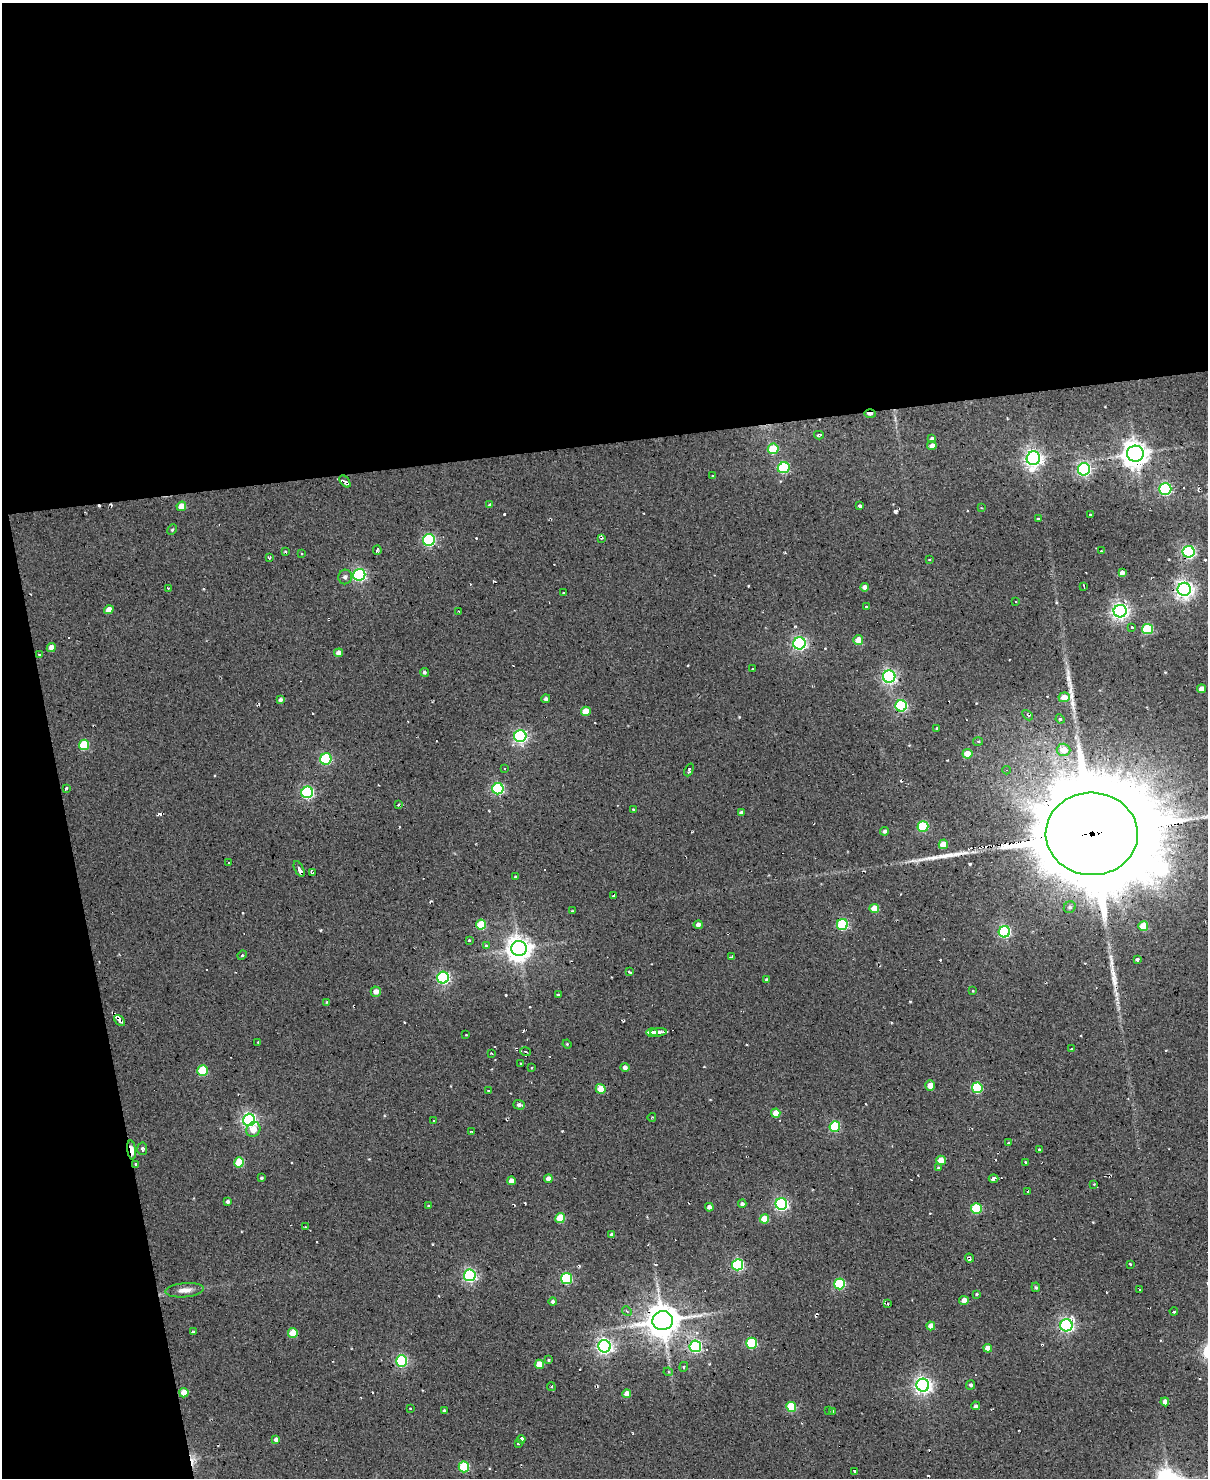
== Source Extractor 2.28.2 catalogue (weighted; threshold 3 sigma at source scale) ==
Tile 1 of 4 x 3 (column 1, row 1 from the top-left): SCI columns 1-1206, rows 3195-4670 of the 4825 x 4803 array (HDU 1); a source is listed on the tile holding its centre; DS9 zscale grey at full resolution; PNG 1210 x 1480 px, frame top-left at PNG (2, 3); each listed source drawn as its Kron ellipse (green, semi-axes under 4 px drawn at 4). Shown black and unused: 35% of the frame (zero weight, under 2 of 3 exposures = <1% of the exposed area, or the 3 px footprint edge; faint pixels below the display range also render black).
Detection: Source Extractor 2.28.2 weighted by HDU 2 'WHT'; one run over the whole footprint, this tile lists its part. Background 0.0779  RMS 0.12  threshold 0.537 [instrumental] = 3 sigma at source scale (4.5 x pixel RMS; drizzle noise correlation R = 1.50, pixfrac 1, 0.05/0.05 arcsec/px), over >= 5 px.
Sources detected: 222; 1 inside a brighter object's white glare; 14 cosmic-ray / hot-pixel residue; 3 long thin detections or spike segments (spike, bleed or trail) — neither listed nor drawn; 3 inside a brighter listed object's ellipse — not listed separately; the other 201 listed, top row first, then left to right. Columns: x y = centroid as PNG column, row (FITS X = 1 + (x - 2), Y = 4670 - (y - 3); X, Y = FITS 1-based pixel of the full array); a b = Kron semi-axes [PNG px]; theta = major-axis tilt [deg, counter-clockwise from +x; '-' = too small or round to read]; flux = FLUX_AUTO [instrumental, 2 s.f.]
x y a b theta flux
870 414 6 3 -3 38
819 435 5 3 - 26
932 439 4 4 - 29
932 446 5 4 - 51
773 449 5 5 - 350
1135 454 8 8 - 11000
1033 458 7 6 - 4700
784 468 6 5 - 1000
1084 469 6 6 - 2500
712 476 3 2 - 12
345 481 7 4 -50 28
1165 489 6 5 - 1800
490 505 4 3 - 22
181 506 5 4 - 110
860 506 4 3 - 22
981 508 3 3 - 8.4
1090 515 3 3 - 16
1038 519 3 2 - 18
172 530 5 4 - 15
602 538 4 3 - 13
429 540 6 6 - 1500
377 550 4 2 - 17
286 551 4 3 - 14
1101 551 3 3 - 11
1189 552 6 5 - 2200
302 553 3 2 - 11
270 557 3 3 - 20
929 560 3 2 - 16
1122 573 4 4 - 48
359 575 6 5 - 2000
345 577 7 6 - 35
1084 586 4 2 - 9
865 587 4 4 - 56
168 588 2 2 - 8.6
1184 589 6 6 - 5300
564 593 3 3 - 26
1016 602 3 2 - 15
866 606 3 2 - 10
109 610 5 4 - 110
1120 611 6 6 - 4600
459 612 3 2 - 11
1132 627 3 3 - 15
1147 629 5 5 - 610
858 640 5 5 - 130
799 643 6 6 - 2700
51 647 5 4 - 79
339 653 4 4 - 71
39 654 3 2 - 9.4
753 669 3 2 - 9
424 672 4 4 - 19
889 677 6 6 - 3000
1202 689 4 4 - 84
1064 697 6 5 - 140
546 699 4 4 - 27
280 700 4 4 - 29
901 706 6 5 - 1300
586 711 5 4 - 170
1028 715 6 2 -46 12
1060 719 5 4 - 17
937 729 4 3 - 23
520 736 6 6 - 2500
978 741 5 3 - 15
84 745 5 5 - 450
1063 750 7 6 - 150
967 754 5 5 - 150
326 759 6 5 - 1100
505 768 3 2 - 13
689 770 7 3 66 26
1007 770 4 4 - 13
66 788 4 3 - 16
498 789 5 5 - 1600
307 792 6 5 - 1700
398 805 4 3 - 20
633 809 4 2 - 8.5
741 812 3 3 - 20
923 826 5 5 - 680
885 831 4 4 - 29
1092 834 46 41 -2 280000
943 844 5 4 - 170
229 863 3 2 - 11
299 869 8 4 -63 50
313 873 4 3 - 13
515 877 3 2 - 14
614 895 4 2 - 13
1070 907 6 5 - 29
874 909 5 4 - 180
572 911 3 3 - 7.6
481 924 5 5 - 360
842 924 5 5 - 1000
698 925 4 4 - 35
1143 926 5 5 - 270
1004 932 6 5 - 1400
469 940 3 3 - 14
486 946 3 3 - 13
519 949 7 7 - 11000
242 955 5 4 - 13
732 957 4 3 - 24
1137 960 4 3 - 23
629 972 4 3 - 21
443 978 6 6 - 2100
766 980 4 4 - 20
973 991 3 3 - 17
376 992 5 5 - 66
558 995 4 2 - 9.9
327 1002 4 3 - 10
120 1021 6 4 -47 37
658 1032 8 3 6 48
652 1033 6 3 1 52
466 1035 2 2 - 8.7
258 1043 3 2 - 10
567 1044 4 3 - 11
1072 1049 4 3 - 16
525 1052 5 3 - 20
491 1053 3 2 - 9.2
521 1064 3 3 - 22
625 1067 4 4 - 35
531 1068 3 3 - 10
202 1071 5 5 - 560
930 1085 5 5 - 100
977 1088 5 5 - 780
601 1089 5 4 - 170
488 1091 3 2 - 8.9
519 1105 5 5 - 37
776 1113 4 4 - 200
652 1117 4 2 - 9.3
249 1120 6 6 - 2900
433 1121 2 2 - 11
835 1126 5 5 - 870
253 1129 8 6 59 110
471 1132 3 2 - 9.8
1008 1143 3 2 - 11
142 1149 6 5 - 25
1040 1149 3 3 - 12
132 1150 9 4 -83 170
941 1160 5 4 - 170
239 1162 5 5 - 380
1025 1162 3 3 - 22
135 1164 3 3 - 15
938 1168 3 2 - 14
261 1178 4 3 - 16
548 1179 4 4 - 64
994 1179 5 3 - 34
511 1181 4 4 - 77
1094 1184 3 2 - 7.7
1028 1191 2 2 - 12
228 1202 3 3 - 24
742 1204 4 4 - 29
781 1204 6 6 - 2200
428 1206 3 2 - 13
709 1207 4 4 - 44
976 1208 5 5 - 680
560 1218 5 5 - 330
764 1219 4 4 - 210
305 1227 3 2 - 8.1
612 1235 4 3 - 38
970 1258 4 3 - 27
1130 1264 3 2 - 14
738 1265 5 5 - 1400
470 1275 6 6 - 2000
566 1279 5 5 - 940
840 1284 5 5 - 800
1036 1287 5 4 - 16
185 1290 19 7 5 79
1139 1290 2 2 - 9.9
977 1294 3 3 - 13
964 1300 5 4 - 61
553 1302 4 4 - 24
888 1303 3 2 - 11
627 1311 5 4 - 17
1174 1311 4 3 - 17
663 1321 10 9 - 23000
1066 1325 6 6 - 2700
931 1326 4 4 - 85
193 1332 3 2 - 14
293 1333 5 4 - 240
752 1343 5 5 - 710
604 1346 6 6 - 3800
695 1346 6 6 - 1600
988 1348 4 4 - 110
548 1360 4 3 - 14
401 1361 6 5 - 1300
539 1364 5 4 - 190
684 1367 5 4 - 17
668 1372 5 4 - 18
923 1385 6 6 - 4500
971 1385 5 4 - 23
551 1387 4 4 - 14
184 1393 5 4 - 150
627 1394 4 4 - 94
1165 1402 4 4 - 63
975 1406 4 4 - 24
791 1407 5 5 - 410
410 1409 3 2 - 11
828 1410 2 2 - 9.9
444 1411 3 3 - 15
833 1411 3 3 - 14
521 1439 4 4 - 38
276 1440 4 4 - 41
518 1444 3 3 - 21
464 1467 5 5 - 700
855 1471 4 3 - 23
Overlapping masked pixels (flux is a lower limit): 4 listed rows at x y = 870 414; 1092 834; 132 1150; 135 1164
Unlisted compact peaks at least as high as the median listed source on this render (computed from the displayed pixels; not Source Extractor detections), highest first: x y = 895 511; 504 514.